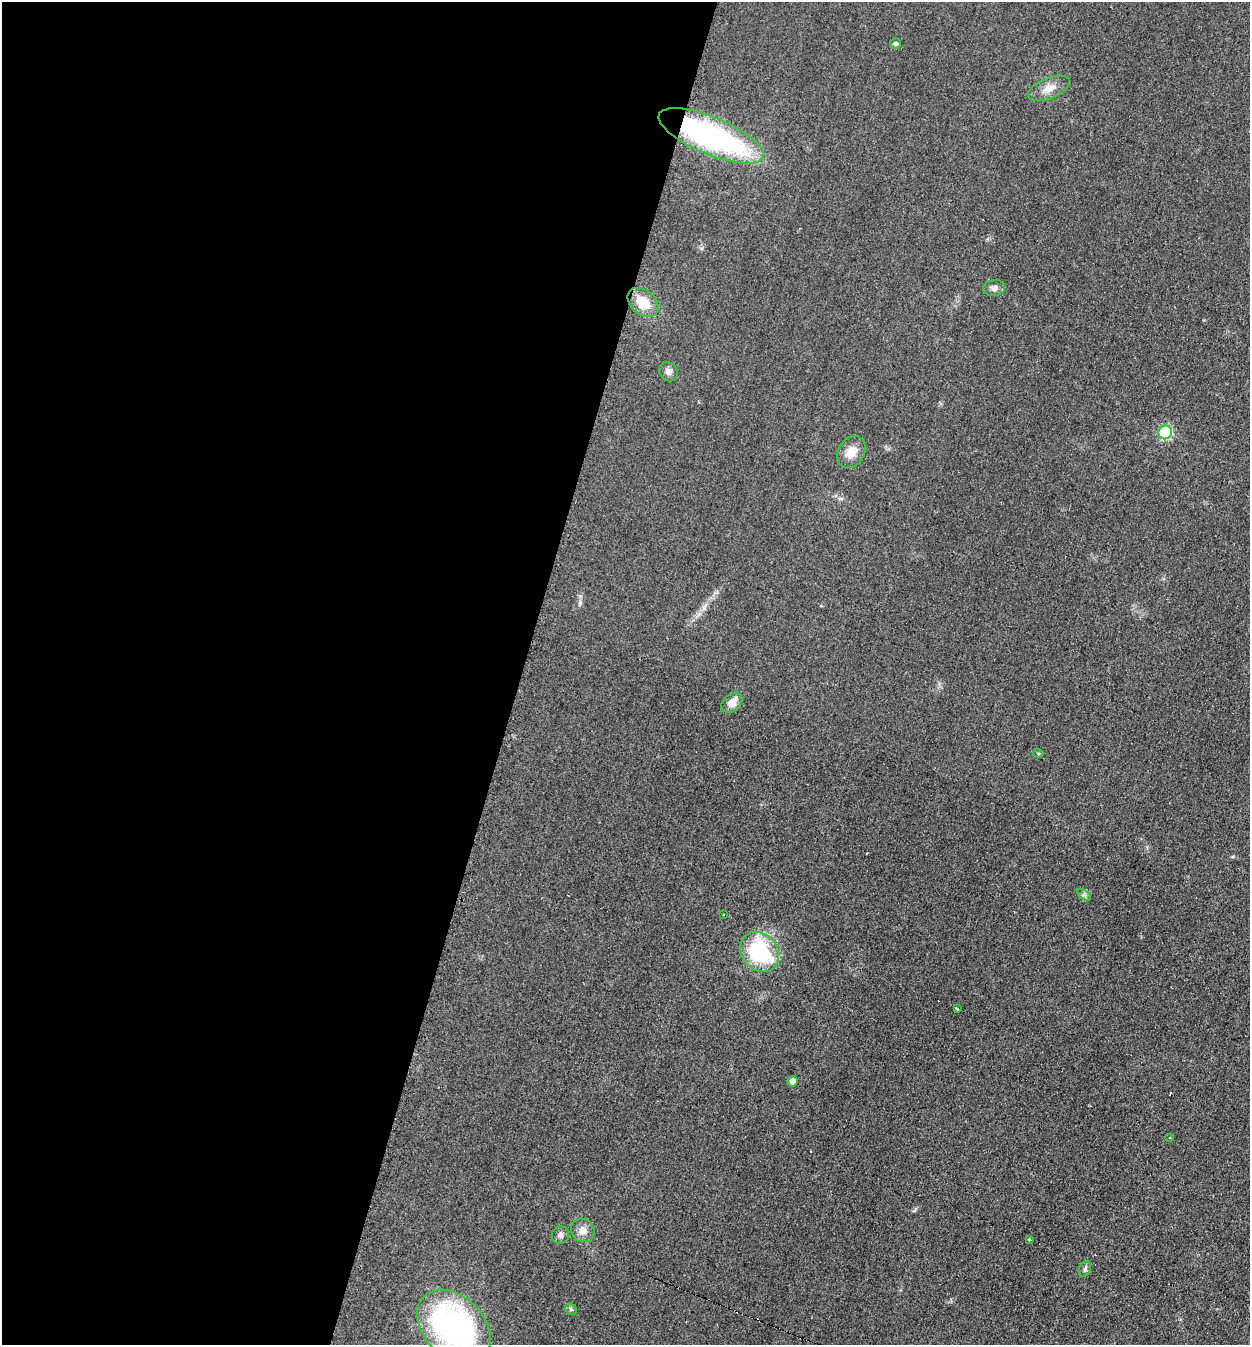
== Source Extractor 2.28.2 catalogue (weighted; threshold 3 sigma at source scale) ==
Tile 5 of 4 x 4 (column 1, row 2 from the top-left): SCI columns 281-1528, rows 2686-4028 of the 5413 x 5374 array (HDU 1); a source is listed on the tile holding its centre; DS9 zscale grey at full resolution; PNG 1252 x 1347 px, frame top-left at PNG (2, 2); each listed source drawn as its Kron ellipse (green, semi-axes under 4 px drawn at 4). Shown black and unused: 42% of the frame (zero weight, under 2 of 3 exposures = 2% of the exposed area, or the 3 px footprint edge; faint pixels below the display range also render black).
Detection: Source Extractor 2.28.2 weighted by HDU 2 'WHT'; one run over the whole footprint, this tile lists its part. Background 0.0753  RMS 0.01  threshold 0.047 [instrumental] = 3 sigma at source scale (4.5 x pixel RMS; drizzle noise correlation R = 1.50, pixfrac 1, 0.05/0.05 arcsec/px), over >= 5 px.
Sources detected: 27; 5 cosmic-ray / hot-pixel residue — neither listed nor drawn; the other 22 listed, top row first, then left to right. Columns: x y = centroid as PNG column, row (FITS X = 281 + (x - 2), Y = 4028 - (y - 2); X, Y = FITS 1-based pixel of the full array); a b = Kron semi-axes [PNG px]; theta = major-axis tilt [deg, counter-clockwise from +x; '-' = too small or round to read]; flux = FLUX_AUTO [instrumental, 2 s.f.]
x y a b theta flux
895 44 5 5 - 2.3
1049 88 22 10 23 11
711 136 56 18 -23 240
994 288 11 8 9 4.4
643 302 17 12 -41 21
668 372 10 8 -47 5.2
1165 432 7 6 - 90
851 452 17 13 55 13
732 703 12 8 41 9.5
1038 753 5 3 - 1
1084 895 8 4 -36 2.3
724 914 3 2 - 1.6
760 952 21 17 -50 87
958 1009 4 3 - 3.6
793 1081 5 5 - 8.5
1170 1138 3 2 - 0.96
583 1230 12 11 - 7.7
560 1235 9 8 - 3.7
1029 1240 3 3 - 2.9
1085 1269 8 5 66 2.8
571 1309 6 5 - 1.7
454 1327 43 30 -46 250
Overlapping masked pixels (flux is a lower limit): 1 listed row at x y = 711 136
Isophote crosses this tile's border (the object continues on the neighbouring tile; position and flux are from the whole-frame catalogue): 1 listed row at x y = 454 1327